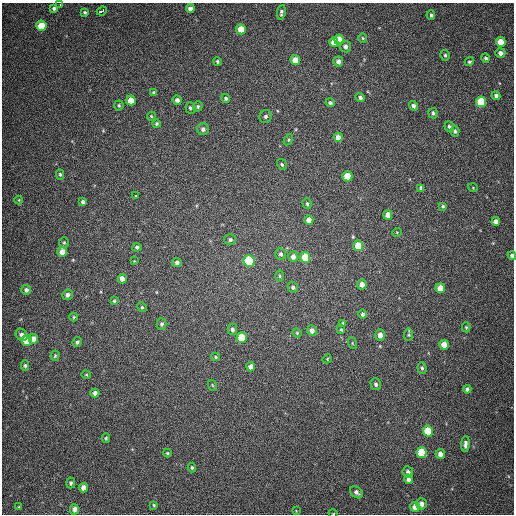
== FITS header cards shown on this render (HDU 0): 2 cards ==
NAXIS1  =                  512
NAXIS2  =                  512

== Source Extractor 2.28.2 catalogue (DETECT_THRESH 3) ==
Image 512 x 512 px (HDU 0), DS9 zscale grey, 1 PNG px = 1 image px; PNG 516 x 516 px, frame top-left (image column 1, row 512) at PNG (2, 3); each listed source drawn as its Kron ellipse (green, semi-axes under 4 px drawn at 4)
Background 384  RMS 9.6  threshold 28.7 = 3 sigma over >= 5 px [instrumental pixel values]
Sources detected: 125; all 125 listed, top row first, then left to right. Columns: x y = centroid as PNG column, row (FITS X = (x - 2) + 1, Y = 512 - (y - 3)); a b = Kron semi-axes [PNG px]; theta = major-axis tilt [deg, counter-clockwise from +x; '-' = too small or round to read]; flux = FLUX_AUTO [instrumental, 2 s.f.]
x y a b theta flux
60 4 3 2 - 2200
54 8 4 3 - 1400
190 9 4 4 - 3800
102 11 5 3 - 13000
85 12 4 3 - 930
281 12 7 4 81 1500
431 15 5 3 - 1200
41 26 5 5 - 19000
241 29 5 5 - 13000
363 38 4 3 - 640
339 40 5 5 - 11000
334 42 5 4 - 7800
501 42 5 4 - 9700
346 47 6 5 - 2600
500 53 5 5 - 2800
445 55 5 4 - 1100
486 58 5 4 - 1300
295 60 5 4 - 8000
217 61 4 4 - 980
338 62 5 4 - 3000
469 62 5 4 - 1200
154 93 4 3 - 1200
496 96 4 4 - 1900
360 97 5 4 - 1500
226 98 4 4 - 1300
131 100 5 4 - 8600
177 100 5 4 - 2800
481 102 5 5 - 26000
330 103 4 4 - 1300
119 105 5 4 - 900
198 106 5 4 - 1100
414 106 5 4 - 2200
190 108 6 5 - 1500
433 113 5 4 - 1400
151 116 4 4 - 710
265 116 6 6 - 1800
156 124 4 4 - 1100
449 127 5 4 - 1200
203 129 6 6 - 2100
455 131 5 4 - 1300
338 137 5 4 - 4800
288 140 6 4 60 780
282 165 6 4 -58 1000
60 174 5 4 - 1000
347 176 5 5 - 14000
421 188 4 3 - 1500
473 188 5 3 - 530
136 196 3 3 - 2400
19 200 4 4 - 580
83 202 4 4 - 1600
307 204 5 4 - 980
443 206 4 4 - 960
388 215 5 4 - 5500
309 220 5 4 - 4700
496 222 4 4 - 4100
397 232 5 3 - 550
230 240 6 5 - 1500
64 243 5 4 - 880
358 246 5 5 - 17000
137 247 4 4 - 1400
62 252 5 4 - 6800
281 254 6 5 - 2000
512 256 4 3 - 1800
293 257 5 5 - 3400
305 257 5 5 - 20000
134 261 4 4 - 490
249 261 6 5 - 53000
177 263 5 4 - 1900
280 276 6 4 -89 940
122 279 4 4 - 3900
362 284 5 4 - 4000
293 287 5 5 - 1400
440 288 5 4 - 8500
26 290 5 5 - 2000
67 295 5 5 - 2500
114 301 4 4 - 790
142 307 5 4 - 830
362 314 5 4 - 1400
74 317 4 4 - 690
343 323 4 4 - 830
162 324 6 5 - 1300
466 327 5 4 - 770
232 329 5 5 - 1600
341 329 5 4 - 830
312 330 5 5 - 3400
297 333 4 4 - 660
22 335 6 5 - 2700
380 335 6 5 - 4300
409 335 6 4 85 990
242 338 5 5 - 17000
33 339 5 5 - 6200
27 340 5 5 - 21000
77 342 5 4 - 1400
352 343 6 3 -71 630
444 345 5 4 - 7100
55 356 5 4 - 820
216 357 4 4 - 820
327 359 5 3 - 590
25 365 5 4 - 1100
251 367 4 4 - 3800
422 368 6 4 -87 1000
86 375 4 3 - 650
376 384 6 5 - 1500
212 385 5 3 - 590
467 389 4 4 - 1800
95 393 4 4 - 2300
428 431 5 5 - 20000
106 438 5 4 - 840
465 444 8 4 86 2200
167 453 4 3 - 760
422 453 5 5 - 29000
440 454 5 4 - 3700
192 467 5 4 - 1200
408 472 6 5 - 1800
408 479 5 4 - 2200
71 483 5 4 - 1300
84 488 4 4 - 4600
356 492 7 5 -39 2100
422 504 5 5 - 2700
154 505 3 3 - 820
19 507 4 4 - 740
415 507 5 5 - 5000
74 509 5 4 - 3100
296 511 4 4 - 520
333 513 5 3 - 500
At the frame edge (FLAGS 8, measured only in part): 3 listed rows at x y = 60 4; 512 256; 333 513